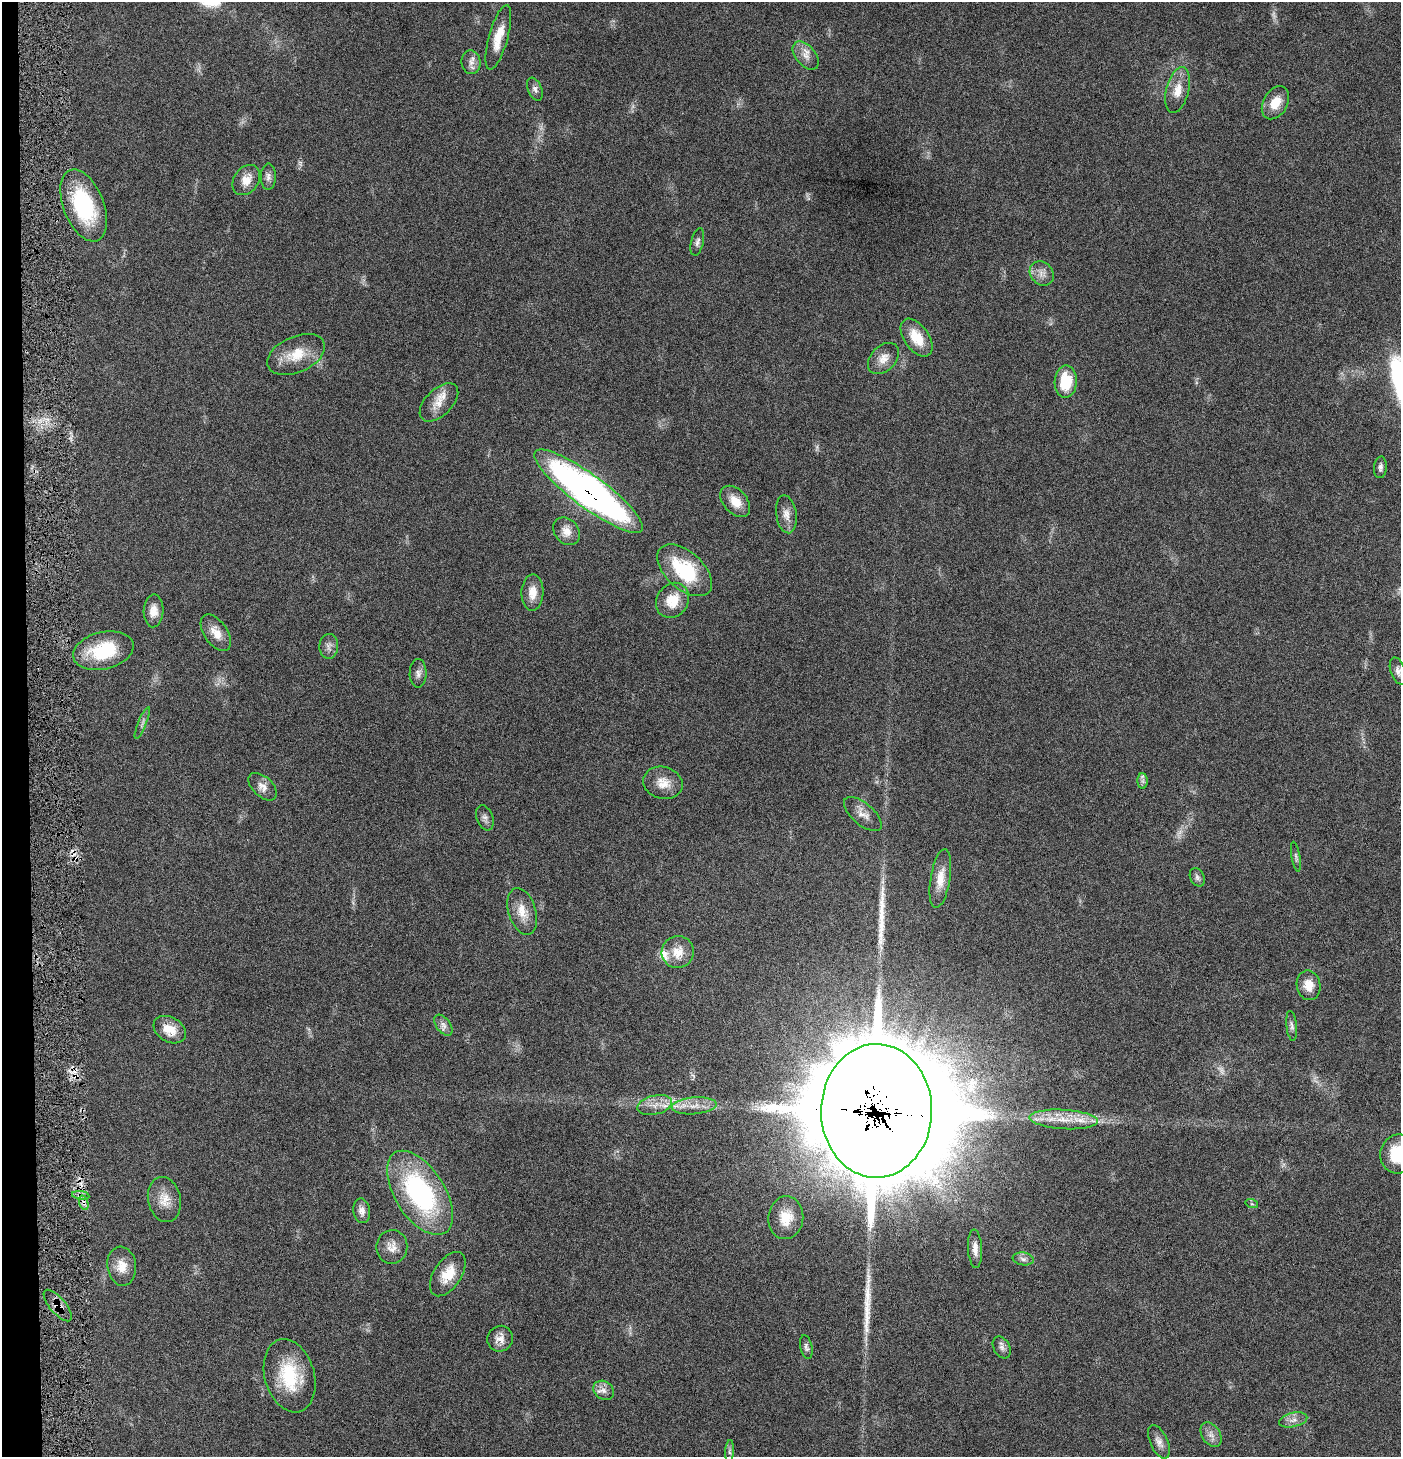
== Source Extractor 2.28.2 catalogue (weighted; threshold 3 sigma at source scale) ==
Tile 4 of 3 x 3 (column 1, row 2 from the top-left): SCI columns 148-1546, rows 1458-2912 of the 4445 x 4372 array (HDU 1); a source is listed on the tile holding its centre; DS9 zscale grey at full resolution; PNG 1403 x 1459 px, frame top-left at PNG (2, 2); each listed source drawn as its Kron ellipse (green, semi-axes under 4 px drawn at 4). Shown black and unused: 2% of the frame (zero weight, under 4 of 8 exposures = <1% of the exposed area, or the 3 px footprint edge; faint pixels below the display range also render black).
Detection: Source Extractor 2.28.2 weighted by HDU 2 'WHT'; one run over the whole footprint, this tile lists its part. Background 0.0669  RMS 0.0041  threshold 0.017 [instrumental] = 3 sigma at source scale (4.09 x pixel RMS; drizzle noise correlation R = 1.36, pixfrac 0.8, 0.05/0.05 arcsec/px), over >= 5 px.
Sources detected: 84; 3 too faint to see at this stretch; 2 cosmic-ray / hot-pixel residue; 2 long thin detections or spike segments (spike, bleed or trail) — neither listed nor drawn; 5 inside a brighter listed object's ellipse — not listed separately; the other 72 listed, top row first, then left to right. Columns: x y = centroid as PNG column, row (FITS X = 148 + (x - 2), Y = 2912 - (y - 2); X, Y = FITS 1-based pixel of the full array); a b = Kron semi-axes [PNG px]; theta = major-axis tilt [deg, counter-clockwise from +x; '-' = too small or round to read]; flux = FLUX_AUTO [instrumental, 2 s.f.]
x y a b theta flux
498 37 33 9 74 7.6
806 55 16 10 -50 3.5
471 62 12 9 -83 2.5
535 89 12 7 -66 1.5
1178 90 23 11 76 5.9
1275 103 18 12 60 6
268 177 13 7 90 1.9
246 180 16 12 54 4.9
84 205 38 20 -69 35
697 242 14 6 76 1.5
1042 273 13 11 -46 2.9
917 338 21 12 -54 9.3
296 354 30 18 24 10
883 358 18 12 46 4
1066 381 16 11 88 14
439 402 24 13 45 5.7
1380 467 11 6 85 1.4
588 491 66 16 -36 190
735 501 18 11 -48 5.4
786 514 19 10 -82 3.4
566 531 15 12 -49 3.8
685 570 33 18 -42 27
532 593 18 11 89 4.7
673 600 18 15 56 9
153 611 16 10 87 4.1
216 633 21 11 -55 4.9
329 646 12 9 88 2.1
103 651 31 18 13 21
1398 671 14 7 -71 1.9
418 673 14 8 89 2
142 723 17 3 68 1.1
1143 781 8 5 -90 1.1
663 783 20 16 -15 5.5
263 787 17 10 -43 3
863 814 23 11 -41 3.7
485 818 13 8 -69 1.6
1296 857 15 3 -80 0.92
1197 877 10 7 -65 1.2
940 878 30 9 81 5.7
522 912 24 13 -73 6.3
678 952 16 16 - 6.5
1308 985 15 11 -80 5.2
443 1025 12 7 -53 1.7
1292 1026 15 5 -84 1.4
170 1030 17 12 -30 6.5
655 1105 18 9 14 4.2
694 1106 22 8 5 5.1
876 1111 67 55 89 9200
1064 1119 34 9 -4 9.5
1398 1154 19 17 78 16
420 1193 47 25 -57 63
81 1195 8 4 -8 1.3
164 1200 23 16 -78 6
84 1203 7 4 -71 1.3
1252 1204 6 4 -18 0.54
362 1211 12 8 -80 2.4
786 1218 21 17 84 8.1
392 1247 17 15 82 4.1
975 1249 19 7 -86 3
1023 1259 10 6 -8 1.5
122 1266 20 14 -84 5.5
448 1274 25 13 56 8.3
58 1305 19 8 -49 3.9
500 1339 13 12 - 3.3
806 1347 12 6 -78 1.3
1002 1347 12 8 -60 1.7
290 1376 37 25 -74 21
604 1390 11 9 -36 2.3
1293 1420 14 7 13 2.4
1211 1435 13 9 -57 2.6
1159 1442 18 8 -65 2.6
729 1451 11 4 86 1
Overlapping masked pixels (flux is a lower limit): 5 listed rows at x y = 588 491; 876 1111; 81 1195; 84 1203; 58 1305
Isophote crosses this tile's border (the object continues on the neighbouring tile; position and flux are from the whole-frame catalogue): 1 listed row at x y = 1398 1154